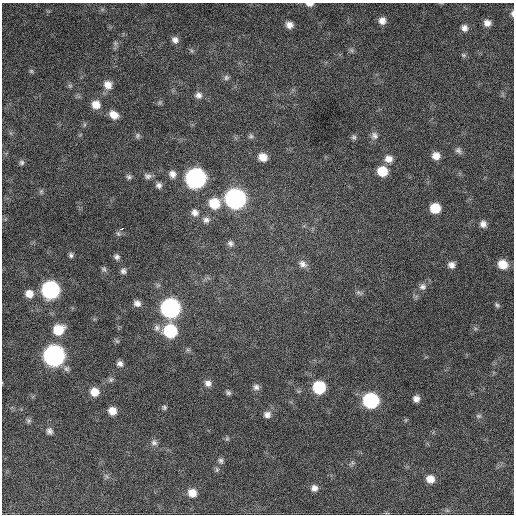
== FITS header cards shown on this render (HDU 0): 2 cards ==
NAXIS1  =                  512 / Axis length
NAXIS2  =                  512 / Axis length

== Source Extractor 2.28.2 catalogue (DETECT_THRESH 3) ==
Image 512 x 512 px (HDU 0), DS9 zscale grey, 1 PNG px = 1 image px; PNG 516 x 516 px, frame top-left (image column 1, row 512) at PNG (2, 3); no overlay
Background 820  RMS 23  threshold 67.8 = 3 sigma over >= 5 px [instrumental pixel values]
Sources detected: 86; all 86 listed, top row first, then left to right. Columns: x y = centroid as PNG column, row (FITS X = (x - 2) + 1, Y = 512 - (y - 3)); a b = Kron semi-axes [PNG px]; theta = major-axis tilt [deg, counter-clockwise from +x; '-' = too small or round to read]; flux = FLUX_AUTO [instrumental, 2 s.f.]
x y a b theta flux
309 4 8 4 0 6300
512 13 7 4 -87 3100
382 21 8 7 - 9900
487 23 7 6 - 8500
289 25 8 7 - 9200
464 28 7 7 - 7300
175 40 8 7 - 7300
115 43 6 6 - 3400
351 50 7 4 -71 2600
192 51 7 4 -71 2400
463 55 7 5 -21 2600
31 71 6 6 - 2700
226 78 7 7 - 4300
108 85 10 9 - 13000
70 86 6 6 - 2700
198 95 9 9 - 7300
160 102 6 5 - 2600
96 105 9 8 - 16000
114 115 10 7 -36 15000
137 135 7 7 - 3500
251 136 7 6 - 3300
374 136 11 9 -56 7400
354 137 7 7 - 3600
458 150 9 7 -51 5000
436 156 8 7 - 13000
263 157 9 8 - 15000
388 159 10 9 - 12000
22 162 7 7 - 3600
382 171 9 8 - 35000
172 174 9 8 - 8700
148 176 11 8 -13 6000
129 177 7 6 - 3600
196 178 10 10 - 740000
159 185 7 7 - 5700
41 191 7 5 70 2800
235 199 10 10 - 780000
214 203 11 10 - 40000
435 208 8 8 - 36000
195 213 9 8 - 8700
206 220 10 8 9 6800
483 224 8 7 - 8100
121 229 5 3 - 6300
230 243 8 8 - 5100
71 255 7 5 -75 3500
117 257 7 6 - 4600
303 264 12 9 -36 8900
503 264 9 8 - 23000
451 265 7 7 - 8500
104 269 8 6 -47 3200
123 271 7 7 - 4700
422 287 9 8 - 6600
50 290 10 9 - 400000
359 293 10 5 -22 3800
29 294 8 8 - 14000
137 303 8 7 - 7600
497 305 7 5 -45 3000
170 308 10 10 - 610000
157 328 9 9 - 6800
58 330 10 9 - 37000
170 331 10 9 - 110000
117 341 7 4 -44 2200
188 350 7 4 -18 2600
54 356 10 10 - 920000
120 364 7 6 - 6000
111 380 8 6 88 3600
208 383 9 8 - 7600
256 387 8 8 - 6000
319 387 9 8 - 82000
94 392 9 8 - 20000
228 393 7 5 -31 3500
416 399 7 6 - 7400
371 400 9 9 - 230000
164 407 6 6 - 2800
112 411 8 7 - 15000
267 414 9 8 - 7800
479 416 8 6 -14 3400
406 420 6 3 71 1600
29 421 7 7 - 3400
49 431 9 8 - 5900
227 439 6 5 - 2500
154 443 9 8 - 5500
221 461 8 7 - 4100
106 476 7 4 -70 3000
430 479 8 8 - 15000
314 488 8 7 - 8100
192 493 9 8 - 16000
At the frame edge (FLAGS 8, measured only in part): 2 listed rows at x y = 309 4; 512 13